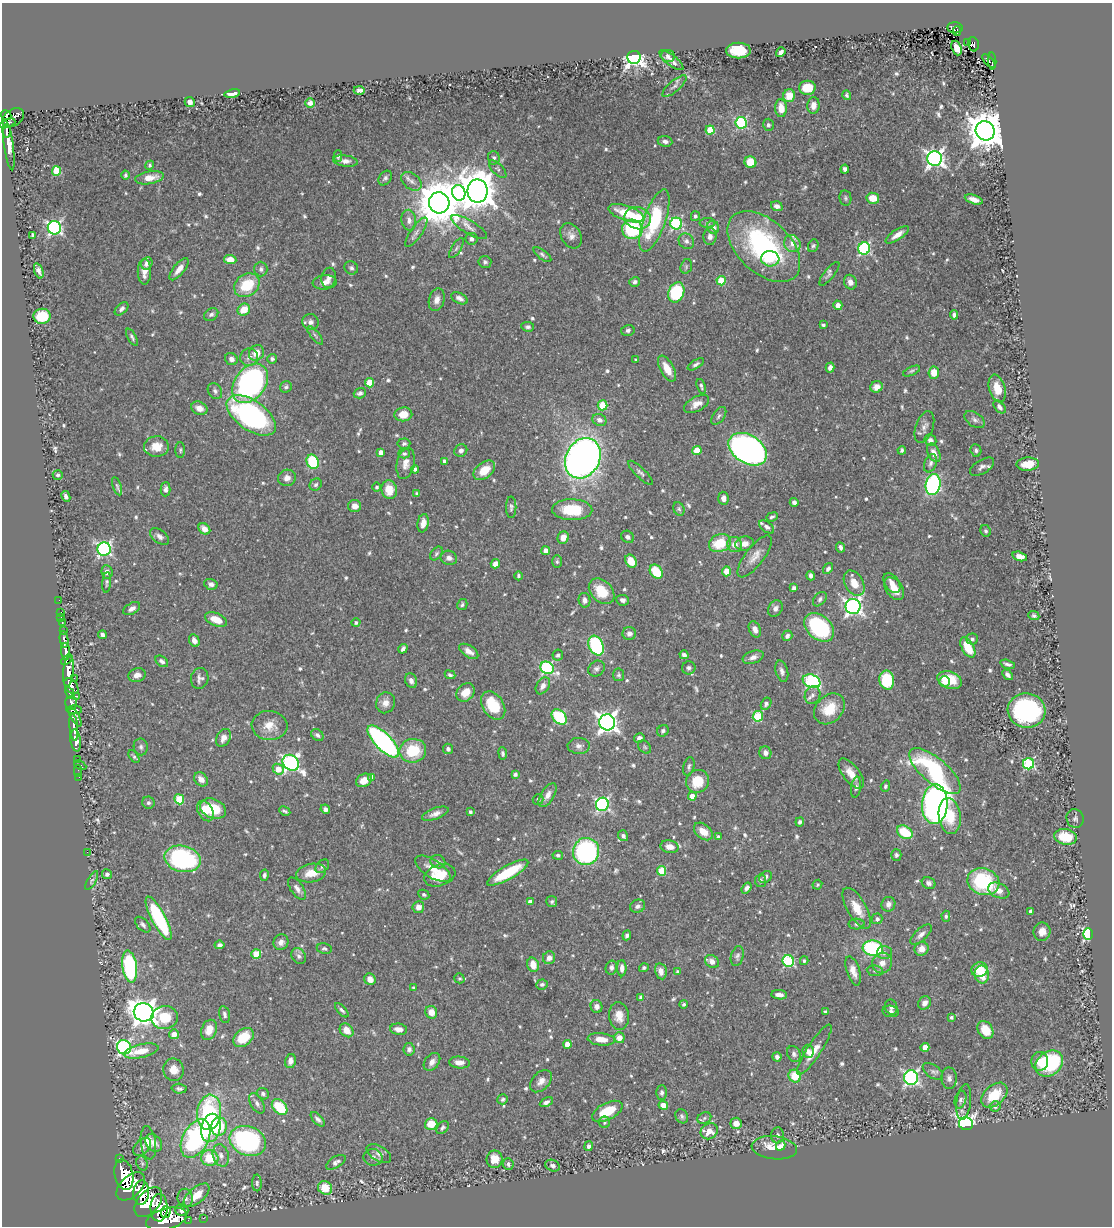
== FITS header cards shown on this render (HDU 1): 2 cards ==
NAXIS1  =                 1110
NAXIS2  =                 1224

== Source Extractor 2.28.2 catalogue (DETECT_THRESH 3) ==
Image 1110 x 1224 px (HDU 1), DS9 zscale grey, 1 PNG px = 1 image px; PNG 1114 x 1228 px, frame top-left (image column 1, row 1224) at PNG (2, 3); each listed source drawn as its Kron ellipse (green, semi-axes under 4 px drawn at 4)
Background 0.614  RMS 0.018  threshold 0.0527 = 3 sigma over >= 5 px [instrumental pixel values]
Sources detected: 745; of the 745, the 500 brightest by FLUX_AUTO listed and drawn (245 fainter detections omitted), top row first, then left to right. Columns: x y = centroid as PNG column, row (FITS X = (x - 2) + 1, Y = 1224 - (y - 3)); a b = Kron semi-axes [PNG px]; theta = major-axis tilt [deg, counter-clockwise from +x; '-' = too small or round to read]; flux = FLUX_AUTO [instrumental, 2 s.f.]
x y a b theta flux
955 28 8 5 -6 82
957 31 4 2 - 25
968 43 3 2 - 19
973 44 7 5 -77 93
957 48 7 5 -70 11
738 51 12 8 1 48
781 52 5 4 - 4.7
668 56 7 6 - 3.7
634 57 6 6 - 690
671 60 15 5 -38 7.3
989 61 8 4 -48 64
992 61 8 3 -86 55
674 86 15 5 41 4.8
807 88 8 7 - 27
359 90 6 4 -1 4.1
232 93 8 4 10 11
847 95 5 4 - 2.3
789 96 6 6 - 17
190 102 5 5 - 6.1
310 103 5 5 - 6.2
813 105 8 6 85 7.7
781 108 9 6 -86 14
6 115 6 4 -35 320
13 118 12 8 35 470
7 123 8 3 20 160
741 123 6 5 - 140
768 125 6 5 - 2.5
710 130 4 4 - 39
6 131 7 3 -89 160
985 131 10 9 - 3400
665 141 7 5 -8 4.7
9 145 25 4 -82 15
338 156 6 4 -90 2.6
494 158 7 6 - 3
935 159 7 7 - 540
345 161 12 5 -7 6.2
750 162 6 6 - 27
150 165 5 4 - 2.3
498 169 11 5 -46 3
845 169 4 4 - 4.2
56 171 5 4 - 37
126 175 4 4 - 2.8
149 178 14 6 9 15
385 178 8 6 51 3.5
411 181 11 7 -38 6.8
477 191 11 10 - 3300
459 193 8 6 -74 210
845 198 8 6 -80 2.6
873 198 6 5 - 18
974 199 9 4 -18 7.8
439 203 10 10 - 5100
777 206 6 5 - 4.9
626 213 18 7 -19 39
695 216 5 4 - 3.1
638 218 13 11 -14 31
409 220 10 7 -80 6.7
654 221 33 11 71 83
707 223 8 5 0 2.6
676 224 6 6 - 150
469 227 20 6 -31 8.7
713 227 7 6 - 8
54 228 6 6 - 300
632 229 10 9 - 99
416 232 17 5 55 6.4
32 235 4 3 - 2.7
897 235 13 5 34 10
571 236 13 9 -60 7.8
710 236 8 6 86 5.9
471 239 6 6 - 3.9
686 241 8 7 - 4.8
792 244 9 8 - 10
764 246 43 26 -43 200
813 246 7 5 67 2.3
456 248 11 4 58 3.1
864 248 6 6 - 170
542 255 10 4 -38 3.1
230 259 6 4 -6 13
770 259 9 7 -7 15
485 262 6 6 - 3.2
147 263 6 5 - 5.6
686 266 7 5 73 2.5
351 268 7 6 - 3
179 269 13 5 51 10
261 269 7 6 - 4
39 271 8 4 -69 4.8
144 272 13 6 89 12
829 274 15 5 51 3.6
329 278 10 7 80 6.1
721 281 5 4 - 41
325 282 12 7 5 7.8
635 282 5 5 - 3.5
850 282 7 6 - 7.3
247 285 13 11 36 44
676 292 10 7 68 94
459 298 9 5 -26 5.8
437 300 11 7 74 8.1
838 305 5 4 - 7.7
122 309 8 5 45 4.1
244 310 6 5 - 21
211 314 7 6 - 3.9
954 315 4 3 - 3.3
42 316 8 7 - 45
311 322 8 8 - 5.9
823 325 4 3 - 2.4
528 327 6 4 -6 3.2
628 330 7 5 14 3.1
315 335 11 4 -50 2.8
132 337 9 4 -62 3.2
256 353 8 7 - 12
249 357 9 8 - 5.9
231 359 6 6 - 4.4
272 359 5 4 - 3
636 360 3 3 - 2.3
696 364 9 4 33 3.2
830 368 5 4 - 5
667 369 14 6 -61 17
912 371 9 4 24 2.3
934 373 6 5 - 16
250 383 22 15 52 340
370 383 4 4 - 31
701 386 8 4 -70 2.6
286 387 6 5 - 2.9
876 387 6 5 - 8.1
997 388 14 8 -73 20
215 391 8 6 -55 3.6
360 393 6 5 - 4.2
697 404 14 7 29 9.7
602 405 5 5 - 51
999 407 7 4 -50 4.4
199 408 8 6 -23 8.2
403 414 9 7 8 18
251 415 28 15 -35 260
719 416 10 5 54 3.8
599 420 7 6 - 5.7
975 420 11 7 -34 4.4
924 427 16 8 70 7.4
930 440 6 5 - 5.5
404 444 6 5 - 3
156 447 12 10 2 19
748 449 21 14 -32 620
180 450 8 5 90 2.2
697 450 4 4 - 31
902 450 4 4 - 2.3
976 450 6 5 - 3.3
461 451 7 6 - 5.1
381 452 4 4 - 11
934 453 10 6 -63 9.6
404 454 6 4 0 2.5
583 458 21 17 61 850
444 461 4 3 - 4
313 462 7 6 - 70
406 463 15 9 78 10
930 463 9 6 69 3.7
1028 464 11 6 4 19
982 467 13 7 32 5.4
415 469 4 4 - 3.6
484 470 12 8 39 23
640 473 16 5 -44 4.4
58 475 5 5 - 2.3
287 478 9 8 - 7.3
316 485 6 5 - 2.6
933 485 10 7 78 250
117 486 9 4 -71 2.4
377 487 4 4 - 2.4
165 489 7 5 89 5.2
389 490 9 8 - 21
417 494 4 3 - 2.4
66 496 6 4 -64 3.7
723 498 6 5 - 5.2
794 502 4 4 - 3.2
355 506 6 6 - 8.7
511 507 10 5 -90 3.1
679 509 7 5 -64 2.5
572 510 20 10 -1 46
772 517 6 4 21 2.5
423 523 9 5 79 9.7
767 527 9 5 -38 4
204 529 6 5 - 9
986 531 6 5 - 2.4
160 537 11 6 -37 4.9
627 537 7 6 - 4.1
563 538 6 5 - 12
720 543 11 8 21 37
735 544 8 7 - 9.8
745 544 9 7 11 8.7
841 547 5 4 - 3.9
104 549 6 6 - 270
546 551 4 4 - 10
436 554 8 5 51 2.4
755 556 25 9 53 13
1020 556 7 4 -16 11
449 558 8 7 - 5.5
631 561 7 5 -56 20
557 562 6 5 - 2.3
495 564 5 4 - 8.2
828 569 6 4 54 3.8
726 571 5 4 - 15
107 572 7 5 -82 5.5
656 572 8 6 -56 36
518 576 4 3 - 2.3
811 576 4 4 - 4
107 583 10 4 85 2.3
854 583 13 9 -59 15
892 583 11 7 -56 7.4
211 584 7 5 -17 4.6
794 588 4 4 - 4.5
894 589 13 8 -53 15
602 591 15 10 -45 33
820 599 8 5 48 3.3
59 600 2 2 - 5.2
584 600 7 6 - 5.8
622 600 6 5 - 4.2
462 605 6 5 - 2.3
853 606 7 7 - 470
775 608 9 7 59 5.3
132 609 9 5 31 5.7
61 612 3 2 - 19
1034 616 5 4 - 2.4
61 617 2 2 - 3.1
216 619 11 6 -21 16
62 623 3 2 - 22
356 623 4 4 - 3
819 627 17 11 -41 140
755 629 8 5 -67 5.9
64 631 4 3 - 100
629 633 7 6 - 5.4
102 635 4 4 - 4.1
787 636 5 5 - 4.1
64 639 8 3 -82 190
972 639 6 5 - 4.2
194 641 6 5 - 7.4
596 646 10 7 -66 110
968 647 11 6 -60 33
403 649 5 3 - 3.3
66 651 8 4 -85 1200
469 651 11 5 -33 9.2
558 655 5 5 - 3.8
684 655 4 4 - 3.9
753 657 11 6 18 6.4
67 660 6 3 40 370
162 661 7 5 -38 3.9
1008 664 8 3 -16 3.4
547 668 7 6 - 160
597 668 9 7 41 4.2
689 668 7 6 - 3.3
68 671 15 5 84 1700
782 671 11 6 -74 5.2
137 675 8 6 17 7.8
450 675 5 4 - 2.4
619 675 6 5 - 2.3
1008 675 6 4 -50 4.2
74 678 2 2 - 7.5
200 678 10 8 76 4.9
887 680 9 7 -80 58
950 680 13 8 -21 30
411 681 7 5 -69 5.5
811 681 9 6 -22 160
944 682 5 5 - 5.9
71 686 9 6 -52 600
543 686 9 6 57 7
465 692 10 8 46 17
70 693 6 4 -63 200
812 695 9 7 65 5.4
77 696 3 3 - 92
71 703 7 6 - 520
385 703 10 9 - 9.1
766 704 6 5 - 3.4
493 706 15 10 -56 40
829 709 17 13 45 31
74 710 8 4 -2 450
1027 711 19 17 -8 180
758 716 5 5 - 70
75 717 11 4 -61 320
559 717 9 6 -46 89
607 722 8 8 - 720
269 725 18 14 -6 18
74 727 13 4 -84 750
663 731 6 5 - 2.9
317 735 7 5 -43 3.5
223 738 9 6 59 8.3
639 738 5 4 - 4
76 740 11 5 -82 1200
383 742 21 8 -46 300
579 746 11 8 -2 5.8
141 747 8 7 - 3.8
645 747 7 5 -48 2.3
448 749 5 5 - 3.3
413 751 13 12 - 47
503 753 6 4 -83 2.5
765 753 6 6 - 6
134 757 7 4 -54 2.3
77 760 3 2 - 6.1
291 763 9 7 -40 370
1028 764 5 5 - 130
80 765 6 3 -25 73
689 766 9 5 78 3.3
278 769 6 5 - 20
78 771 6 2 -90 16
935 771 32 12 -40 160
515 774 4 4 - 4.1
851 774 18 8 -53 15
79 777 2 2 - 6.9
372 777 4 4 - 9.2
201 779 8 6 -46 9
364 780 8 6 27 13
697 781 12 11 - 30
885 786 5 4 - 2.7
856 787 10 4 81 3.7
548 795 13 6 58 8.2
692 796 4 4 - 12
179 799 5 4 - 51
538 799 5 5 - 3.5
148 803 6 6 - 3.4
602 804 6 6 - 250
935 804 20 13 86 660
213 809 13 9 -23 38
325 809 5 4 - 4.7
205 811 11 7 -61 16
285 811 6 3 -28 2.3
470 812 4 3 - 2.6
435 814 14 5 21 6.7
950 816 18 11 -82 33
1075 819 9 8 - 3.4
800 822 4 4 - 3.4
703 831 11 7 -39 15
905 832 8 6 -31 45
623 836 5 5 - 4.1
718 837 4 4 - 4
1066 837 11 7 -10 34
670 847 9 6 -9 11
586 851 13 13 - 190
87 852 2 2 - 32
558 855 5 4 - 2.3
896 855 5 5 - 2.8
183 859 18 13 -13 160
438 862 7 6 - 3.8
322 866 8 5 45 3
433 869 20 9 -32 16
661 871 5 4 - 39
311 873 15 9 10 20
508 873 23 6 30 62
107 874 5 5 - 3.3
264 875 5 4 - 2.9
440 875 16 10 19 25
766 877 7 5 39 4.4
92 881 10 4 58 2.4
760 881 6 5 - 2.9
983 882 16 13 -20 110
929 883 7 5 -24 4.8
817 885 5 4 - 2.2
297 888 13 6 -55 6.6
746 888 6 4 53 4.6
999 890 11 7 -23 10
424 895 6 4 -28 2.5
530 902 4 4 - 8.2
552 902 5 5 - 2.6
888 904 7 7 - 5.5
638 906 8 6 23 4.9
418 907 6 6 - 8.3
857 908 23 9 -59 21
1031 911 4 3 - 4.5
946 916 5 4 - 2.2
159 918 24 7 -62 110
877 919 5 5 - 3.7
857 924 8 5 -1 3
143 925 9 5 -46 3.9
1042 932 9 8 - 9.7
1088 934 6 5 - 150
627 935 5 4 - 3.5
921 935 13 6 41 6.2
281 942 8 7 - 5.9
219 945 5 4 - 4.1
873 948 10 7 -5 130
324 949 8 5 -11 2.5
922 949 7 6 - 12
884 953 7 6 - 4.2
256 954 5 5 - 44
299 956 8 6 -56 4.4
737 956 10 6 75 3.5
549 958 6 6 - 5.9
788 961 6 5 - 130
804 961 4 4 - 2.7
712 962 7 6 - 7.1
882 963 10 10 - 11
533 965 7 5 -73 14
130 967 16 7 -83 150
611 968 7 5 76 3.9
622 968 8 4 -89 6.1
644 968 5 4 - 2.3
980 970 8 7 - 28
661 971 8 5 -78 8.7
853 971 15 6 -72 9.9
875 971 8 5 -8 2.8
678 972 4 4 - 4
982 974 9 7 -80 21
459 978 5 4 - 2.3
370 979 6 5 - 8.4
542 984 6 5 - 3
413 988 3 3 - 2.4
779 995 8 4 -7 6.4
641 997 4 4 - 4.2
925 1003 7 6 - 7.2
684 1004 4 4 - 2.4
597 1006 6 6 - 5.4
891 1007 7 6 - 4
342 1010 9 4 -48 3.3
891 1011 8 5 -9 3.2
144 1012 10 9 - 1300
431 1012 6 5 - 12
825 1012 3 3 - 2.7
225 1015 9 5 -77 3.5
619 1016 14 10 -84 14
165 1017 13 11 6 37
951 1017 4 3 - 2.6
399 1029 8 5 -6 8.5
209 1030 10 7 67 16
347 1030 7 6 - 14
985 1030 10 7 -57 21
174 1034 5 5 - 9
243 1037 11 8 40 30
619 1038 5 5 - 10
601 1039 13 6 -5 14
567 1044 4 4 - 12
124 1047 7 7 - 280
925 1047 4 4 - 13
409 1049 6 5 - 4.2
814 1050 29 7 57 17
141 1051 18 6 13 20
808 1051 7 5 -85 5.6
794 1054 8 6 -61 4.1
777 1057 4 4 - 5.4
290 1061 7 5 78 7.1
1040 1061 9 8 - 17
432 1062 10 7 50 6.2
459 1062 10 6 -5 8.7
1049 1064 15 12 39 90
174 1070 11 10 - 11
933 1071 12 6 -37 3.9
795 1076 6 6 - 28
911 1078 7 7 - 300
949 1078 11 8 -88 5.4
541 1081 13 8 47 8
179 1089 8 5 -3 2.8
662 1092 7 5 88 3.9
263 1094 6 5 - 3.2
994 1095 15 10 42 34
503 1099 5 5 - 2.7
961 1099 9 5 75 3.1
546 1102 7 4 28 3.9
964 1102 18 7 83 6.6
257 1103 11 6 -59 4.6
663 1105 5 4 - 17
995 1106 5 5 - 3.3
280 1107 9 6 -45 52
607 1111 16 8 27 35
209 1112 18 12 84 130
682 1116 7 6 - 3.1
704 1118 7 5 25 2.5
318 1119 9 4 -46 4.2
604 1122 6 5 - 3.2
736 1123 6 5 - 12
431 1124 6 5 - 23
966 1124 7 6 - 420
219 1126 9 8 - 38
211 1128 14 9 78 61
443 1128 7 5 50 2.5
709 1131 9 7 31 16
777 1135 8 6 85 4
196 1139 21 13 62 190
248 1141 19 14 -21 230
148 1143 16 7 -82 13
154 1143 10 7 -51 10
589 1146 5 4 - 3.4
781 1146 5 4 - 3.5
142 1147 11 7 45 4.7
774 1148 23 11 -6 22
379 1154 13 7 -31 6.3
221 1155 11 8 -74 7
373 1157 9 8 - 5.1
210 1158 8 8 - 35
119 1159 3 3 - 62
494 1159 9 8 - 14
336 1162 11 5 31 4.9
142 1163 7 5 -69 2.4
508 1164 6 5 - 3.8
553 1166 7 5 -25 3.9
124 1175 15 9 -78 2400
257 1183 8 5 -89 3.1
131 1186 17 10 44 2800
325 1188 7 6 - 25
141 1193 12 8 86 1900
196 1195 15 7 40 22
185 1198 9 7 -82 5.2
148 1202 17 11 50 3400
159 1208 14 8 89 1900
182 1210 6 5 - 6.5
166 1212 6 5 - 570
203 1218 2 2 - 8.7
166 1219 21 10 15 2400
188 1220 2 2 - 9
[245 fainter detections neither listed nor drawn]